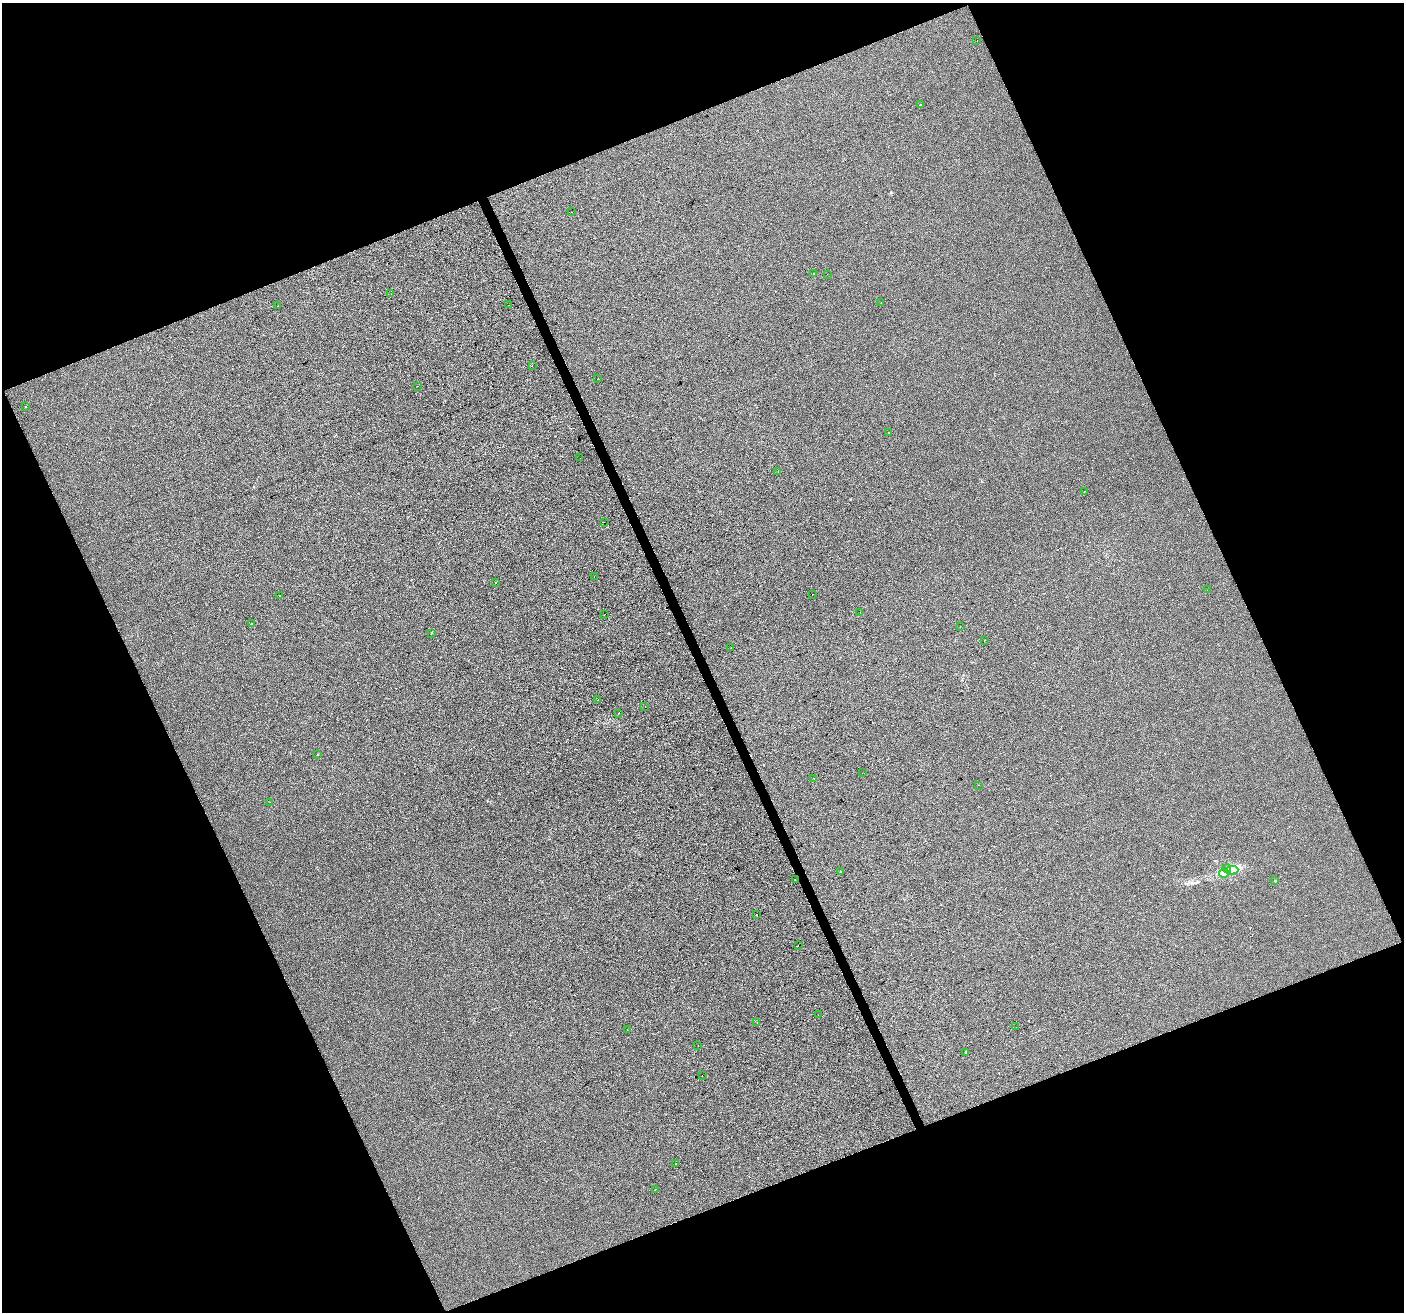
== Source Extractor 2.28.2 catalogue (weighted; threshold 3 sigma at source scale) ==
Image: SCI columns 2-5606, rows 141-5377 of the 5606 x 5460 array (HDU 1 of 3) = the unmasked area's bounding box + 8 px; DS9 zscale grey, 4 x 4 block average (1 PNG px = mean of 4 x 4 image px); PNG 1406 x 1314 px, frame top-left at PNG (2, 3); each listed source drawn as its Kron ellipse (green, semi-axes under 4 px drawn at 4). Shown black and unused: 43% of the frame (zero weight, under 2 of 3 exposures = <1% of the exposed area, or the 3 px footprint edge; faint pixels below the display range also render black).
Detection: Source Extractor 2.28.2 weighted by HDU 2 'WHT'. Background 3.67e-04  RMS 0.0056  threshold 0.0251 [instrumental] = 3 sigma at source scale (4.5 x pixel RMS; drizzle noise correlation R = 1.50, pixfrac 1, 0.0396/0.0396 arcsec/px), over >= 5 px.
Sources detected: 63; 1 inside a brighter object's white glare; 4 cosmic-ray / hot-pixel residue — neither listed nor drawn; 1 coinciding with a brighter row at this scale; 2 inside a brighter listed object's ellipse — not listed separately; the other 55 listed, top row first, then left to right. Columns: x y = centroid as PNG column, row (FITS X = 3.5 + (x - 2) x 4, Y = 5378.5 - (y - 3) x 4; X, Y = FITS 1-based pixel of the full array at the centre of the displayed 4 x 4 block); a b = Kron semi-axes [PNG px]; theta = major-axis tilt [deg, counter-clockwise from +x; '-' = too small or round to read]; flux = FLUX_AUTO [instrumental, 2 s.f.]
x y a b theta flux
977 41 2 2 - 0.55
920 105 2 2 - 2
572 212 2 2 - 6.5
814 273 2 2 - 0.89
827 274 2 2 - 1.4
391 294 2 2 - 0.84
881 303 2 2 - 0.72
509 305 2 2 - 0.65
277 306 2 2 - 1.4
532 365 2 2 - 0.48
598 379 2 2 - 0.98
417 386 2 2 - 0.54
26 407 2 2 - 1.4
888 432 2 2 - 1.1
580 458 2 2 - 0.69
778 472 2 2 - 1
1084 491 2 2 - 0.51
604 522 2 2 - 0.46
594 577 2 2 - 11
495 582 2 2 - 1.8
1207 590 2 2 - 0.65
812 594 2 2 - 0.51
279 596 2 2 - 2.5
860 612 2 2 - 0.4
605 614 2 2 - 0.78
252 624 2 2 - 1.5
960 627 2 2 - 0.7
431 633 2 2 - 2.7
984 640 2 2 - 1.9
731 648 2 2 - 1.2
598 699 2 2 - 4.2
645 707 2 2 - 1.7
618 713 2 2 - 0.96
318 754 2 2 - 0.97
862 773 2 2 - 0.59
814 778 2 2 - 1.3
979 785 2 2 - 0.44
270 802 2 2 - 2
1227 868 4 3 - 5.6
1231 870 7 3 3 26
841 871 2 2 - 6.8
1224 873 5 4 - 11
795 879 2 2 - 4.9
1275 881 2 2 - 7.4
757 914 2 2 - 1.1
798 945 2 2 - 2.1
818 1015 2 2 - 0.67
757 1023 2 2 - 2
1016 1027 2 2 - 0.64
627 1030 2 2 - 0.89
698 1045 2 2 - 2.2
966 1053 2 2 - 0.62
702 1076 2 2 - 1.5
676 1164 2 2 - 3
655 1189 2 2 - 1.1
Diffuse or blended objects may show on this block-average render without a row.